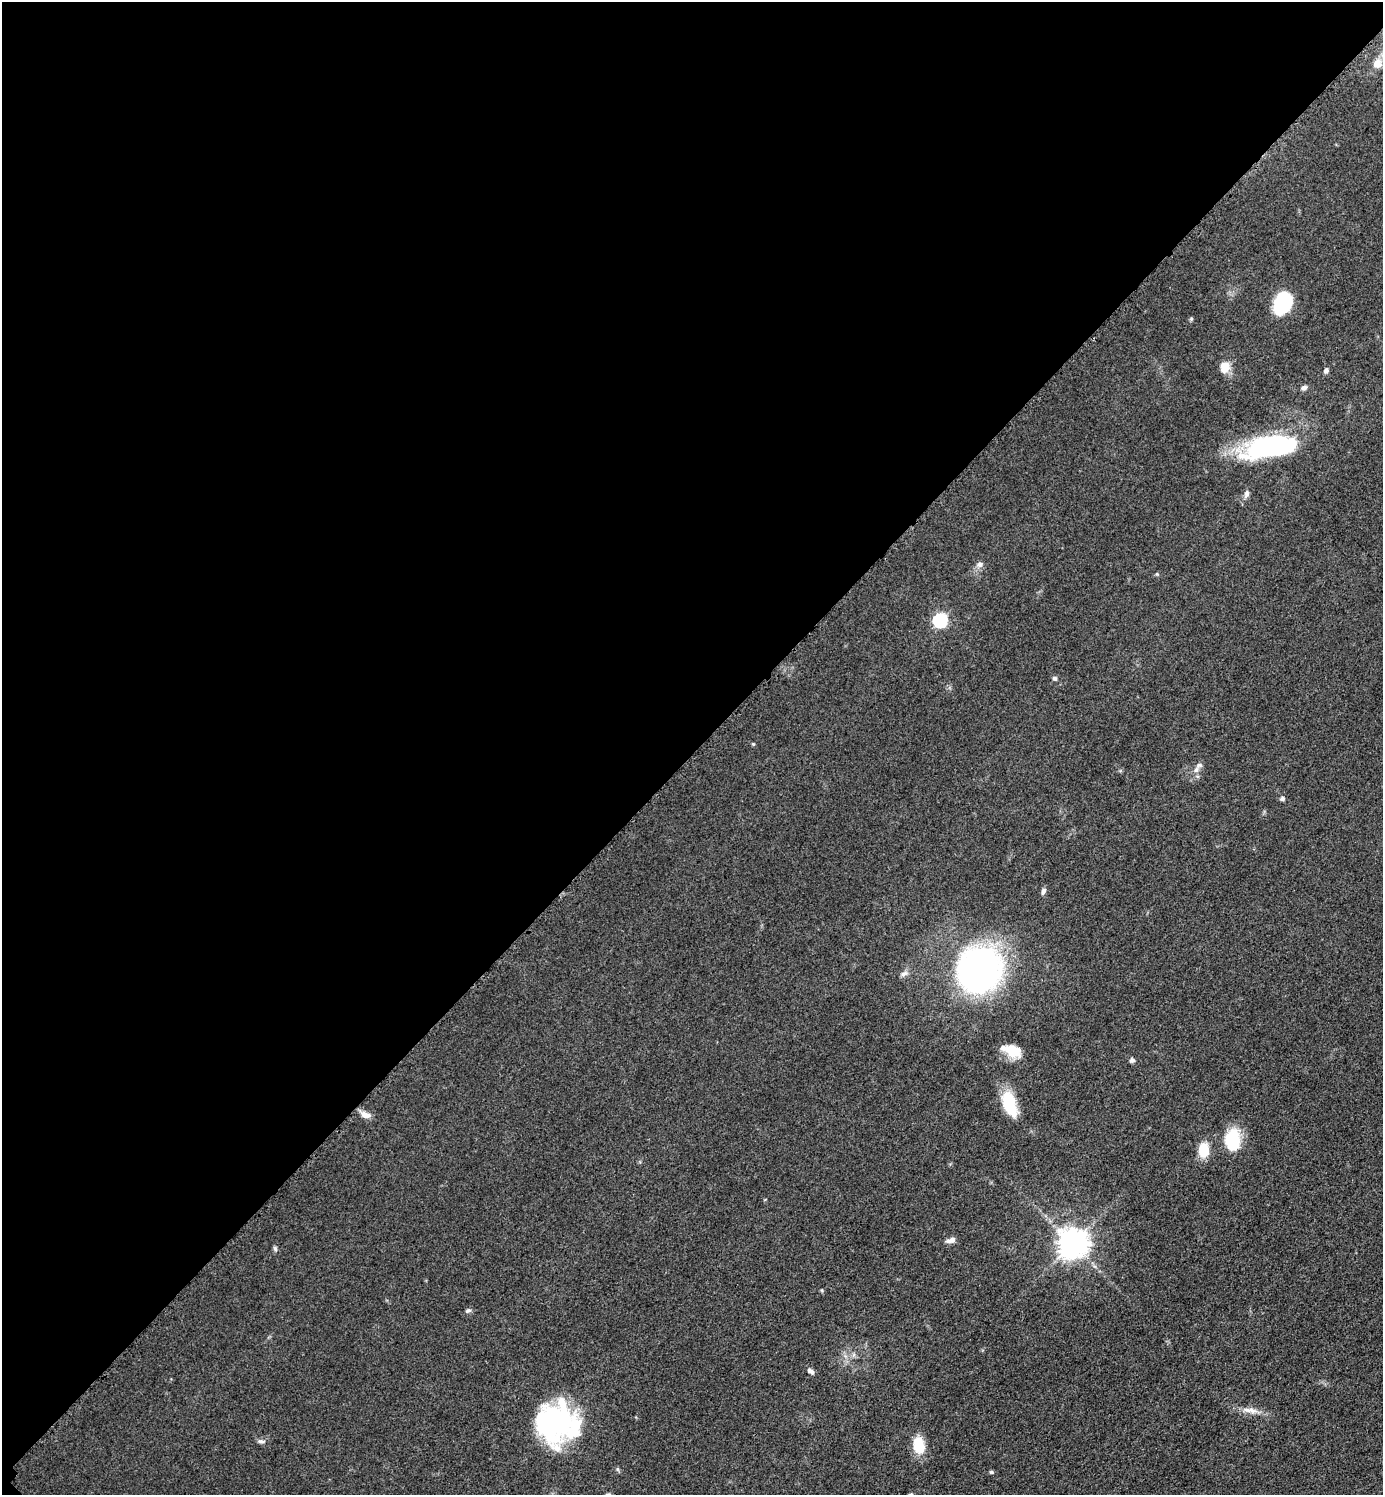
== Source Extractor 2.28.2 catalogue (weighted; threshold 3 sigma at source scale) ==
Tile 5 of 4 x 4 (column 1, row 2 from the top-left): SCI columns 211-1591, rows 3006-4498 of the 6049 x 6048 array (HDU 1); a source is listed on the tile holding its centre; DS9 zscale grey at full resolution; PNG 1385 x 1497 px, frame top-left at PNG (2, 2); no overlay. Shown black and unused: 50% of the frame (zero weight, under 3 of 5 exposures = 4% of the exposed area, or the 3 px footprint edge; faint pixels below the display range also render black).
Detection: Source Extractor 2.28.2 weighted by HDU 2 'WHT'; one run over the whole footprint, this tile lists its part. Background 0.05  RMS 0.0054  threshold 0.0244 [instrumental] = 3 sigma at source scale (4.5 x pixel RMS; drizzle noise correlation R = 1.50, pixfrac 1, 0.05/0.05 arcsec/px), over >= 5 px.
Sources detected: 37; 2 inside a brighter listed object's ellipse — not listed separately; the other 35 listed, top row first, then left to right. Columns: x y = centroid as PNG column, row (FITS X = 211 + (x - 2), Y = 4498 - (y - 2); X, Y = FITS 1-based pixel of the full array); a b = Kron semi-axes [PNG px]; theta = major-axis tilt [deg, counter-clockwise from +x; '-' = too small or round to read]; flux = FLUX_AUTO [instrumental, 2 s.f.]
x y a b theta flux
1377 64 10 9 - 5.7
1284 303 21 14 64 41
1191 319 6 4 47 0.68
1225 367 14 11 78 6.9
1326 371 7 5 63 1.5
1304 388 8 6 28 1.6
1270 447 63 23 11 78
1246 494 11 6 78 2.1
980 564 9 8 - 2.3
1157 574 4 4 - 0.62
940 620 7 6 - 81
1055 678 5 5 - 1.4
753 744 4 4 - 0.54
1196 770 8 6 72 2
1282 799 6 6 - 1.1
1043 891 9 5 73 1.7
979 969 36 34 68 200
904 974 11 6 26 2.1
1013 1051 23 13 -22 11
1132 1060 6 5 - 1.5
1009 1104 29 14 -71 21
366 1115 15 8 -17 3.8
1232 1140 25 17 87 22
1204 1150 14 9 88 15
951 1240 11 6 19 3.3
1072 1243 9 9 - 830
275 1248 7 5 -73 1.2
822 1290 5 3 - 0.53
468 1311 8 5 23 1.3
810 1371 8 5 -31 1.9
1250 1410 25 7 -8 5.4
553 1421 43 37 77 89
261 1441 10 4 -5 1.5
919 1445 21 13 -77 12
991 1472 5 4 - 0.8